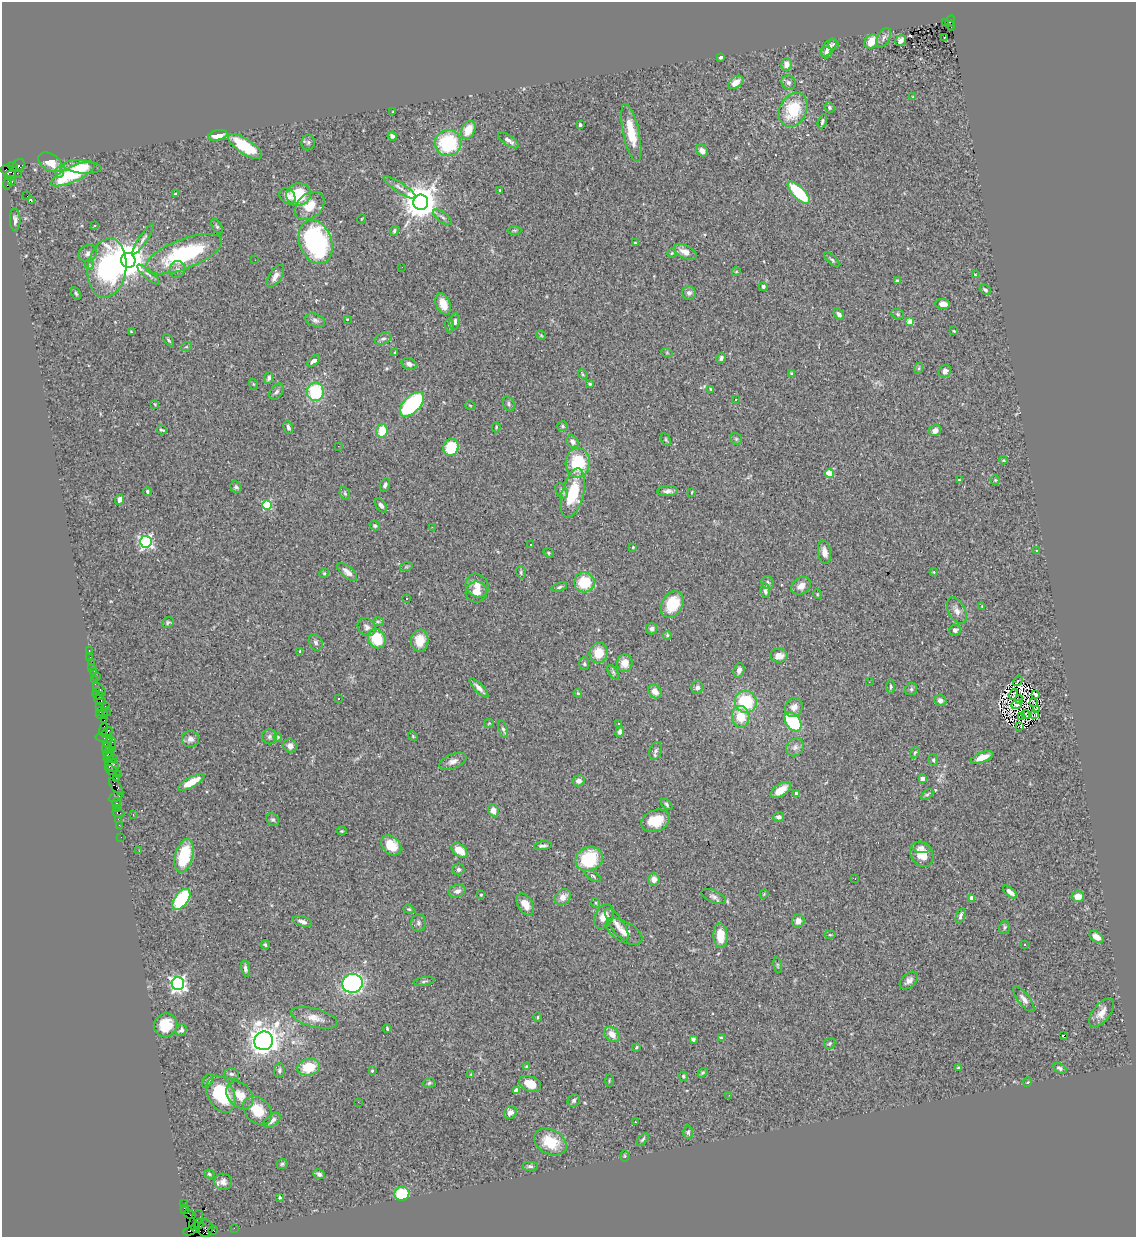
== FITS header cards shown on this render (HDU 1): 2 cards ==
NAXIS1  =                 1134
NAXIS2  =                 1235

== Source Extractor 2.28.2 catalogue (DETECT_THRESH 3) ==
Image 1134 x 1235 px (HDU 1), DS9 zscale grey, 1 PNG px = 1 image px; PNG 1138 x 1239 px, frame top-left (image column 1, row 1235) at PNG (2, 2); each listed source drawn as its Kron ellipse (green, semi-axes under 4 px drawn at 4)
Background 1.39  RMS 0.035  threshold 0.106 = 3 sigma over >= 5 px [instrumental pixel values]
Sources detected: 384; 8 with non-positive FLUX_AUTO (blend fragments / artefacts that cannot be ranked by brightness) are neither listed nor drawn; the other 376 listed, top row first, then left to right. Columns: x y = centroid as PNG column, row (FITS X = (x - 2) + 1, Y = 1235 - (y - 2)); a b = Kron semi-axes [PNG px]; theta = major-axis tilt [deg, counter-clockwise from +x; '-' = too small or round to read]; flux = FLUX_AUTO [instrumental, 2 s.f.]
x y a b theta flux
950 21 6 3 61 510
945 23 3 2 - 150
951 25 5 3 - 140
945 37 3 2 - 5.1
884 38 11 6 59 8.2
901 40 6 5 - 10
871 42 8 6 52 41
833 44 6 5 - 3.8
828 48 11 5 49 14
826 53 6 5 - 6.7
720 57 4 3 - 5.9
786 64 6 5 - 18
736 82 8 5 37 24
789 82 7 6 - 7.6
913 97 4 4 - 3.2
829 107 5 4 - 4.6
793 110 18 13 64 110
393 112 4 3 - 2.2
822 121 7 4 74 4.3
580 125 4 3 - 6.3
468 130 9 6 62 41
631 133 29 8 -78 61
218 135 10 5 12 29
392 136 5 4 - 6.7
508 140 12 5 -35 11
308 142 8 7 - 6.3
448 143 13 13 - 180
245 146 20 7 -33 110
702 151 6 5 - 14
50 162 13 8 -32 34
18 166 7 5 55 310
13 167 5 3 - 190
82 167 19 6 -5 38
11 172 11 5 -18 1200
59 172 5 4 - 5
73 174 24 7 25 160
10 175 5 3 - 400
12 181 3 2 - 48
7 184 6 3 82 150
400 187 19 5 -33 12
500 190 3 2 - 2.1
799 193 14 6 -45 130
176 194 3 3 - 3.3
299 194 12 11 - 84
27 196 2 2 - 370
287 196 9 7 -46 15
31 201 3 2 - 7.9
421 202 7 7 - 5500
310 206 16 12 40 39
442 217 11 5 -36 6.5
361 219 5 3 - 2
15 220 11 5 -88 8.8
95 225 3 2 - 2.9
217 226 8 4 -62 4.5
514 230 7 3 -1 2.7
394 231 5 4 - 4.5
143 239 18 4 56 9.4
316 242 23 16 -70 350
635 243 4 3 - 2.8
685 252 12 6 -25 22
88 253 9 7 29 9
672 253 4 4 - 2.7
184 254 40 15 21 260
128 260 7 7 - 6300
255 260 2 2 - 2
832 260 9 4 -44 4.7
89 264 5 3 - 3.4
402 267 2 2 - 5.8
107 268 30 19 82 340
177 270 8 7 - 9.5
736 272 4 3 - 1.7
975 274 4 2 - 1.5
149 275 14 4 -40 7.8
275 276 13 6 56 13
897 281 4 4 - 6.9
763 286 4 4 - 5.1
985 290 6 4 -35 5.7
76 293 7 4 -63 3.8
689 293 7 6 - 8.1
443 304 11 7 -67 28
943 304 7 5 -4 16
839 314 6 4 -54 8.3
898 314 6 5 - 4
347 319 3 2 - 1.6
315 320 10 6 -21 8.2
455 322 8 5 82 6.9
910 322 4 4 - 38
449 325 7 4 -84 3.6
954 331 3 2 - 2
131 332 4 3 - 2
541 335 5 4 - 2.5
383 339 9 5 20 6.1
168 340 7 3 -55 3.5
186 347 6 3 18 2.7
395 353 3 3 - 3.6
667 353 6 3 -19 2.6
721 358 5 4 - 5.4
314 361 7 4 37 8.7
409 364 7 5 -23 8.9
919 368 6 4 72 3.1
945 371 7 6 - 9.6
792 373 4 3 - 2.7
583 374 5 4 - 3.2
269 378 6 4 68 6.3
253 384 5 3 - 2.4
590 384 4 3 - 4.1
711 389 3 3 - 2.1
277 392 9 6 50 5.9
315 392 9 8 - 130
735 399 3 2 - 4.2
155 404 4 3 - 1.9
412 404 15 8 46 260
509 404 8 5 -67 5.2
470 405 5 3 - 1.8
562 426 5 5 - 3.6
496 427 5 4 - 2.5
288 428 7 4 -67 6.9
162 430 5 3 - 3.5
382 431 7 5 79 50
935 431 6 5 - 14
736 439 6 5 - 4
666 440 6 3 -64 3
573 442 7 5 -49 10
338 446 2 2 - 3.9
451 447 8 7 - 88
1003 460 4 4 - 2.3
578 463 14 12 87 110
829 473 4 4 - 77
959 480 3 3 - 3
995 480 5 4 - 2.6
385 485 7 4 70 6
236 487 6 5 - 5
147 491 5 4 - 4.1
562 491 8 5 -60 7
668 491 10 5 2 10
692 492 4 2 - 1.8
345 493 6 5 - 3.9
573 493 25 11 75 110
120 499 5 4 - 12
267 505 5 5 - 170
381 505 8 5 -53 7.4
375 526 5 4 - 4.1
432 527 2 2 - 7.5
146 542 6 5 - 480
531 545 3 3 - 1.8
633 547 4 3 - 1.9
1037 551 3 3 - 7.8
824 552 12 6 -80 18
549 553 5 4 - 2.9
406 567 6 4 18 3.3
347 572 12 5 -41 13
521 572 6 4 -73 3.6
934 572 4 4 - 2.4
324 573 5 4 - 2.7
584 582 10 10 - 82
768 583 7 6 - 5.2
477 585 12 11 - 20
801 586 10 8 32 16
559 587 8 3 20 4.6
765 591 7 4 -83 7
476 592 11 10 - 22
817 594 5 3 - 1.8
406 598 3 2 - 1.9
672 604 14 10 60 84
982 606 4 3 - 1.4
957 611 14 8 -63 15
378 621 6 4 0 3.3
168 623 6 5 - 4.1
367 627 10 8 -46 9.8
652 629 6 5 - 9.3
955 630 6 5 - 6.4
667 635 4 3 - 2.8
377 639 10 8 -61 87
420 641 11 8 86 38
316 642 9 6 -63 6.6
89 650 3 2 - 28
300 651 4 3 - 2.8
599 653 10 9 - 46
779 656 9 7 0 23
90 657 2 2 - 12
91 662 3 2 - 57
625 663 8 7 - 28
584 664 6 5 - 3.6
92 667 2 2 - 19
739 670 7 5 73 12
93 672 3 3 - 130
613 672 8 4 -55 4.6
96 676 2 2 - 19
94 680 3 2 - 38
1018 681 6 2 56 10
869 682 2 2 - 6.5
891 686 7 4 -90 4.5
479 688 12 4 -46 12
697 688 6 6 - 9.5
99 689 8 3 -45 780
911 689 6 5 - 5
96 691 3 2 - 82
655 691 7 6 - 19
578 693 4 3 - 2.3
1013 694 5 2 - 3.4
1036 694 3 3 - 2.7
98 695 6 3 -25 120
338 698 3 3 - 5.6
100 700 6 3 -22 210
940 700 6 5 - 10
1019 700 4 2 - 2
746 702 11 10 - 120
1034 702 3 2 - 1.6
1017 705 6 2 23 3.1
106 706 3 2 - 240
99 707 3 2 - 79
794 707 10 8 55 17
1037 709 4 2 - 3.8
100 712 3 2 - 91
106 712 4 3 - 160
1026 714 5 2 - 1.4
102 715 6 2 0 110
1035 715 2 2 - 1.6
1022 716 3 2 - 2.2
741 717 11 9 -85 50
104 720 2 2 - 61
793 722 11 7 -55 160
489 723 5 4 - 2.5
618 723 2 2 - 1.9
1020 726 3 2 - 2.3
103 729 6 3 81 150
503 729 9 4 -74 5.2
107 732 6 3 43 350
620 732 6 4 66 7
413 736 5 4 - 2.4
269 737 7 7 - 7
278 737 4 4 - 2.3
104 738 9 3 -10 150
190 739 8 8 - 11
111 742 8 4 -72 320
108 743 4 4 - 300
290 746 7 6 - 11
795 747 10 8 48 10
106 748 5 3 - 200
110 749 2 2 - 71
656 751 9 6 72 6
915 752 6 4 61 3.4
108 754 4 3 - 190
982 757 12 5 20 28
109 758 5 3 - 150
112 759 5 3 - 220
933 760 6 5 - 4.1
453 761 14 7 22 14
112 765 7 6 - 640
111 770 6 3 -31 140
118 774 2 2 - 29
116 778 2 2 - 120
923 779 4 4 - 28
579 781 6 5 - 12
191 782 15 5 29 49
116 787 10 4 -51 280
781 790 11 6 34 30
796 794 4 3 - 11
927 794 7 4 33 3.6
115 797 7 4 23 120
116 803 5 3 - 80
667 804 7 4 -46 4.3
116 808 3 2 - 82
493 810 6 5 - 20
118 813 6 3 -10 180
133 815 4 3 - 2.4
778 817 5 5 - 6.7
118 819 2 2 - 48
273 820 7 5 -41 5
656 821 15 10 20 51
119 825 2 2 - 46
342 831 5 4 - 2.9
121 837 2 2 - 34
391 845 11 8 -44 48
543 846 9 3 7 6
921 848 9 5 -7 7.1
459 850 9 6 -38 39
139 851 3 2 - 3.7
922 854 13 10 -55 32
184 856 17 8 75 120
589 859 14 11 25 130
459 869 6 6 - 5.7
593 876 9 3 -32 4.1
654 879 6 5 - 19
855 879 2 2 - 1.3
457 891 9 6 18 10
1010 892 8 4 -41 12
764 894 5 3 - 2.1
481 895 4 3 - 2
714 896 13 6 -24 9.6
1078 896 6 5 - 30
563 897 9 7 42 19
972 898 4 3 - 26
181 899 12 6 55 240
596 903 5 3 - 2.1
525 904 12 7 -59 25
409 909 6 4 -20 3.1
604 916 13 8 63 25
960 916 8 4 70 6.9
798 921 6 6 - 14
302 922 10 5 -17 9.8
418 923 9 7 -89 7.6
617 924 19 6 -56 17
1004 927 6 5 - 4.4
624 932 20 10 -30 24
830 935 6 4 0 2.5
720 936 12 7 -87 44
1096 937 8 5 -34 18
1025 944 3 2 - 4.5
265 945 5 3 - 2.9
778 965 8 4 -82 3
245 968 8 4 -78 6.9
424 981 10 3 8 4
909 981 10 7 42 11
352 983 10 9 - 490
178 984 6 6 - 900
1024 999 15 6 -52 12
1102 1013 17 8 50 22
537 1017 5 3 - 2.2
314 1018 24 9 -15 27
165 1025 12 11 - 62
387 1029 4 3 - 2.6
181 1030 6 5 - 6.5
612 1034 9 6 -45 19
1064 1035 3 3 - 31
721 1038 4 4 - 2.6
693 1039 4 4 - 7.2
264 1041 9 9 - 2300
830 1043 6 5 - 4.3
637 1047 3 2 - 2.5
309 1067 11 8 10 67
527 1067 4 3 - 11
959 1068 4 3 - 4.4
1060 1068 7 4 -28 5.9
279 1070 7 5 83 5.1
372 1071 4 3 - 2.9
703 1073 6 4 34 3.1
231 1074 7 5 -3 5.8
471 1074 3 3 - 1.8
683 1076 5 4 - 3.3
208 1081 8 4 57 5.2
609 1081 6 3 90 2.5
1028 1082 5 3 - 2
429 1083 6 5 - 4.3
530 1084 11 7 -21 36
516 1090 4 4 - 22
221 1094 19 13 -64 150
240 1095 15 11 -47 32
729 1095 3 2 - 3.7
574 1101 6 5 - 4.8
358 1102 2 2 - 55
258 1110 16 12 -43 52
510 1112 7 6 - 15
272 1120 10 5 37 9.3
635 1122 2 2 - 1.8
688 1132 7 4 88 4.4
643 1139 8 4 51 4.2
550 1142 17 12 -28 69
624 1156 6 4 90 2.6
282 1164 5 5 - 4.2
530 1166 8 5 0 5.1
209 1174 6 4 -19 3.5
319 1174 6 4 -27 7.2
223 1182 9 8 - 11
402 1194 7 7 - 91
280 1198 3 3 - 3.7
184 1204 2 2 - 21
185 1210 4 2 - 75
190 1214 6 3 -28 93
196 1220 10 5 65 540
199 1224 5 3 - 660
196 1227 5 3 - 1200
205 1228 9 7 -84 1200
234 1228 2 2 - 26
213 1230 5 3 - 99
190 1231 7 4 20 160
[8 non-positive-flux detections neither listed nor drawn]